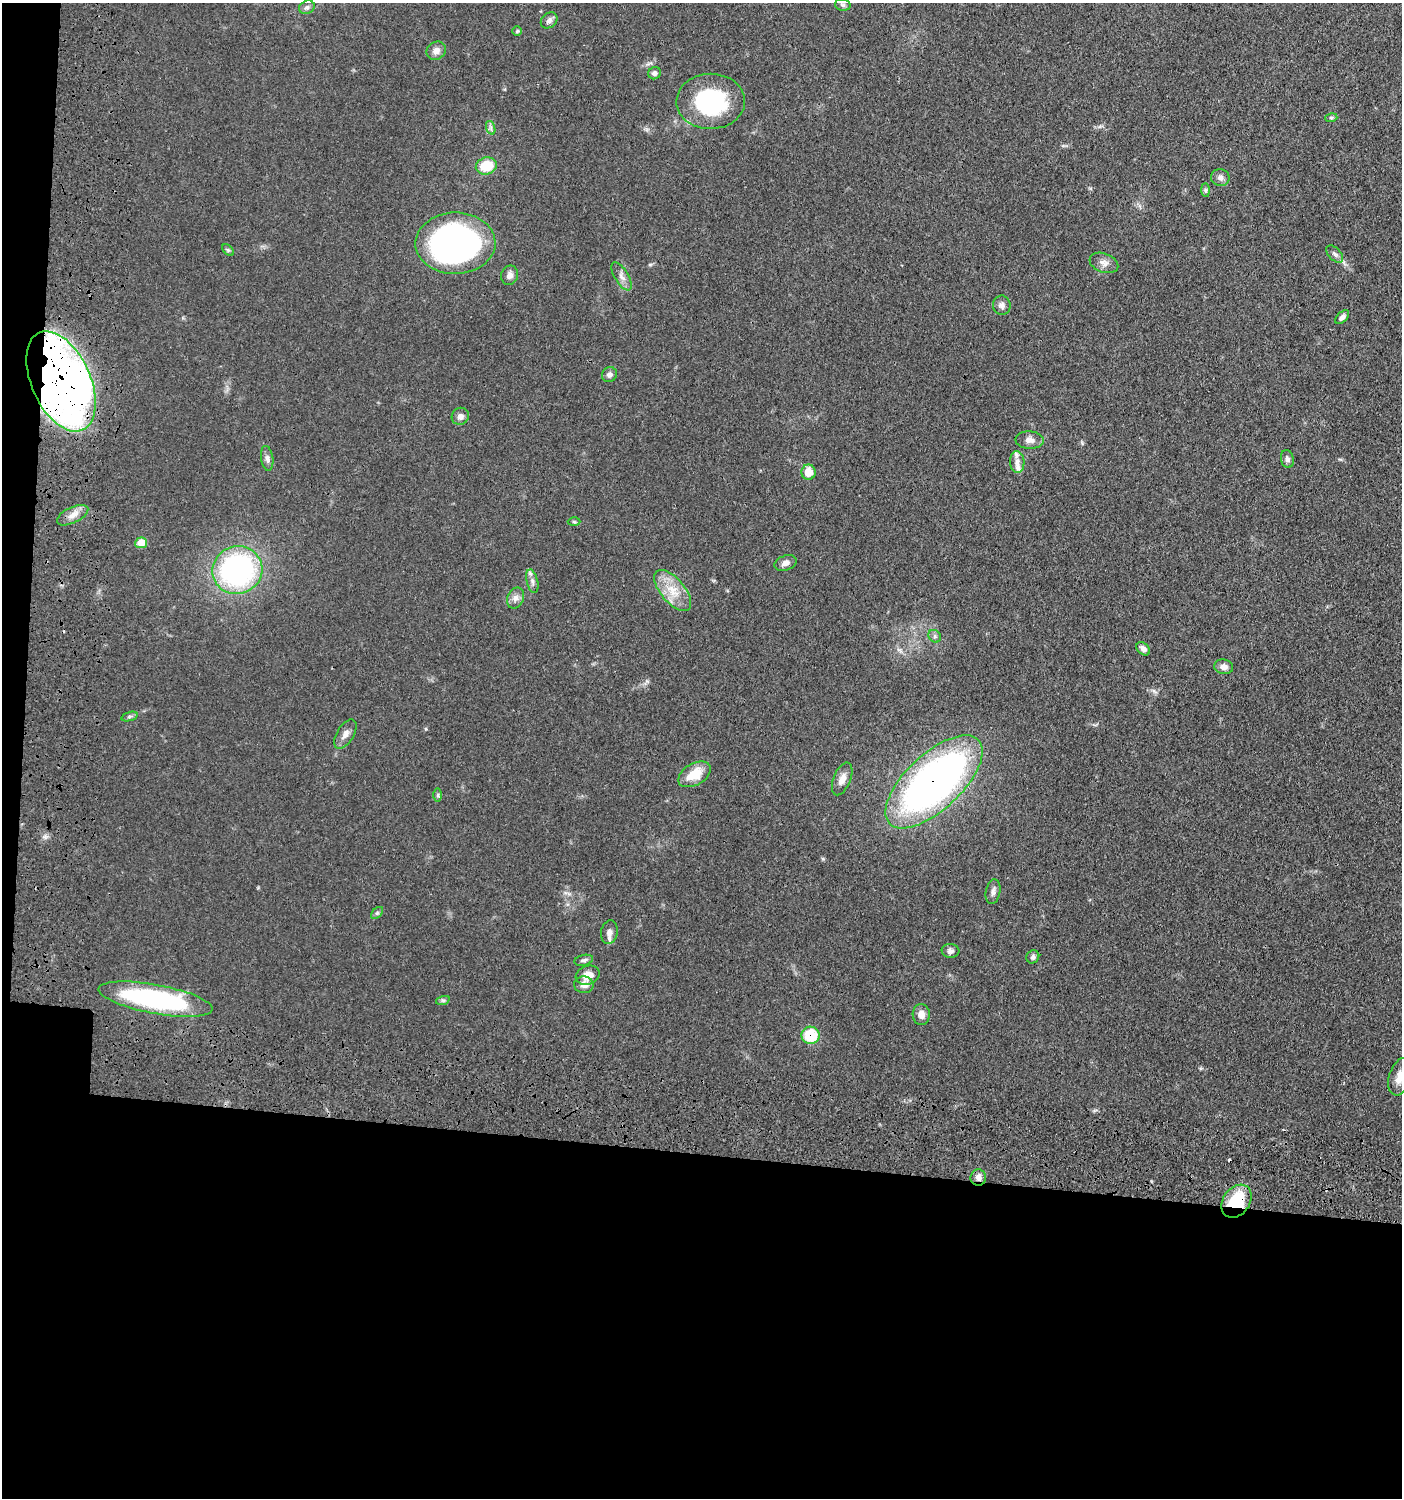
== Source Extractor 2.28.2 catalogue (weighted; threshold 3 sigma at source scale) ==
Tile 7 of 3 x 3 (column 1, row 3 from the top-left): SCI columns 199-1598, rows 95-1590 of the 4709 x 4683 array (HDU 1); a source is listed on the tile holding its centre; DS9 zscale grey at full resolution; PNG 1404 x 1500 px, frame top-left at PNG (2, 3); each listed source drawn as its Kron ellipse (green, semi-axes under 4 px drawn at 4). Shown black and unused: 25% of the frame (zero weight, under 3 of 4 exposures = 9% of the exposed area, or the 3 px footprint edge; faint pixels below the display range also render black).
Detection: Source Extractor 2.28.2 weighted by HDU 2 'WHT'; one run over the whole footprint, this tile lists its part. Background 0.0597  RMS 0.005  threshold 0.0223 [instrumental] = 3 sigma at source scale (4.5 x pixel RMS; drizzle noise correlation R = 1.50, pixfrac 1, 0.05/0.05 arcsec/px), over >= 5 px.
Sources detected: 64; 2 cosmic-ray / hot-pixel residue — neither listed nor drawn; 2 inside a brighter listed object's ellipse — not listed separately; the other 60 listed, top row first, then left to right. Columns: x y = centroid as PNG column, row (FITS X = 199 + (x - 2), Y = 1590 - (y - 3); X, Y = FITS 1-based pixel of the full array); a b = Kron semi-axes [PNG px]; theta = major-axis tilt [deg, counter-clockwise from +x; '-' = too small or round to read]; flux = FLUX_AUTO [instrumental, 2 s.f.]
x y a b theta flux
843 5 8 5 -15 1.2
307 7 8 6 25 1.4
549 20 9 7 43 1.9
517 31 5 4 - 0.84
436 51 10 9 - 2.8
654 73 6 6 - 1.5
711 101 34 27 1 49
1331 118 6 4 15 0.75
491 128 7 4 -72 1.1
486 166 10 8 14 14
1220 178 9 8 - 2
1206 190 7 4 -89 0.87
455 243 40 31 1 190
228 250 7 4 -45 0.85
1335 254 10 6 -45 1.7
1104 263 15 9 -19 3.3
510 275 10 8 69 2.3
622 276 16 6 -59 2.8
1002 305 9 9 - 2.2
1342 317 8 5 44 1.8
609 375 8 7 - 2
61 381 53 29 -66 530
460 416 9 8 - 2.4
1029 440 14 9 -2 3.4
267 458 12 6 -82 2
1287 459 9 6 -78 1.8
1017 462 11 7 -87 2.7
808 472 7 7 - 7.1
73 515 17 8 26 4.1
574 522 6 4 -2 0.69
141 543 6 5 - 8.5
786 563 11 7 20 2.4
237 570 25 24 - 110
532 581 12 5 -76 2.1
673 591 25 12 -50 11
515 598 11 8 66 2.6
935 636 7 5 -46 1.1
1143 649 8 5 -43 2.2
1224 667 9 7 -8 2.7
129 716 8 4 19 1
345 734 16 8 58 3.2
694 774 18 10 30 11
842 779 17 8 68 4.1
934 782 61 28 43 260
438 795 7 4 -90 0.83
993 892 12 7 79 2.1
377 913 7 4 45 0.84
609 932 12 8 80 3
950 951 9 7 -8 2
1033 957 7 6 - 1.3
584 960 9 5 12 1.2
588 975 12 9 20 6
584 985 10 8 -3 3.4
155 999 58 14 -10 84
443 1000 7 4 18 0.87
921 1014 10 8 -87 3.7
811 1035 9 8 - 18
1400 1077 19 11 72 6.1
978 1178 8 7 - 2.7
1236 1201 18 13 54 25
Overlapping masked pixels (flux is a lower limit): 5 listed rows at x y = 61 381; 934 782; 811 1035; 978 1178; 1236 1201
Isophote crosses this tile's border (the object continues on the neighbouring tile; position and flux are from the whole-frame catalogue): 1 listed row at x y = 1400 1077